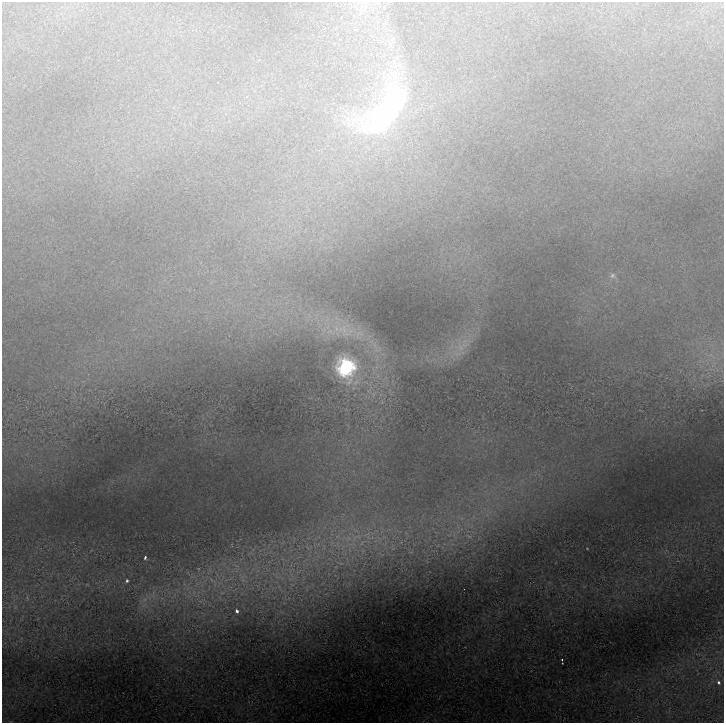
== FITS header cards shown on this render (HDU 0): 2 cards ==
NAXIS1  =                  722
NAXIS2  =                  721

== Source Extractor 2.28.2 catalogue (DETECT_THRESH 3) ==
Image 722 x 721 px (HDU 0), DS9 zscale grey, 1 PNG px = 1 image px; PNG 726 x 725 px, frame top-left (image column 1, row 721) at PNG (2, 2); no overlay
Background 1.25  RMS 0.023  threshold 0.0676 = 3 sigma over >= 5 px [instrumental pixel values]
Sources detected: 11; all 11 listed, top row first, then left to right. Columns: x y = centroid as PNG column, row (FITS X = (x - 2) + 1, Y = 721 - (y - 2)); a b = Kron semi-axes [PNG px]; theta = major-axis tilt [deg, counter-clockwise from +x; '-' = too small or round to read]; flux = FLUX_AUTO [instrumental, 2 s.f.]
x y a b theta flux
384 110 99 45 47 370
612 276 8 7 - 5.3
460 347 15 9 -68 20
346 367 12 11 - 260
587 548 3 2 - 0.89
145 557 3 3 - 3.2
127 581 4 4 - 2.8
237 611 4 3 - 5.5
562 660 2 2 - 1.5
562 663 2 2 - 0.8
718 682 5 4 - 3.1